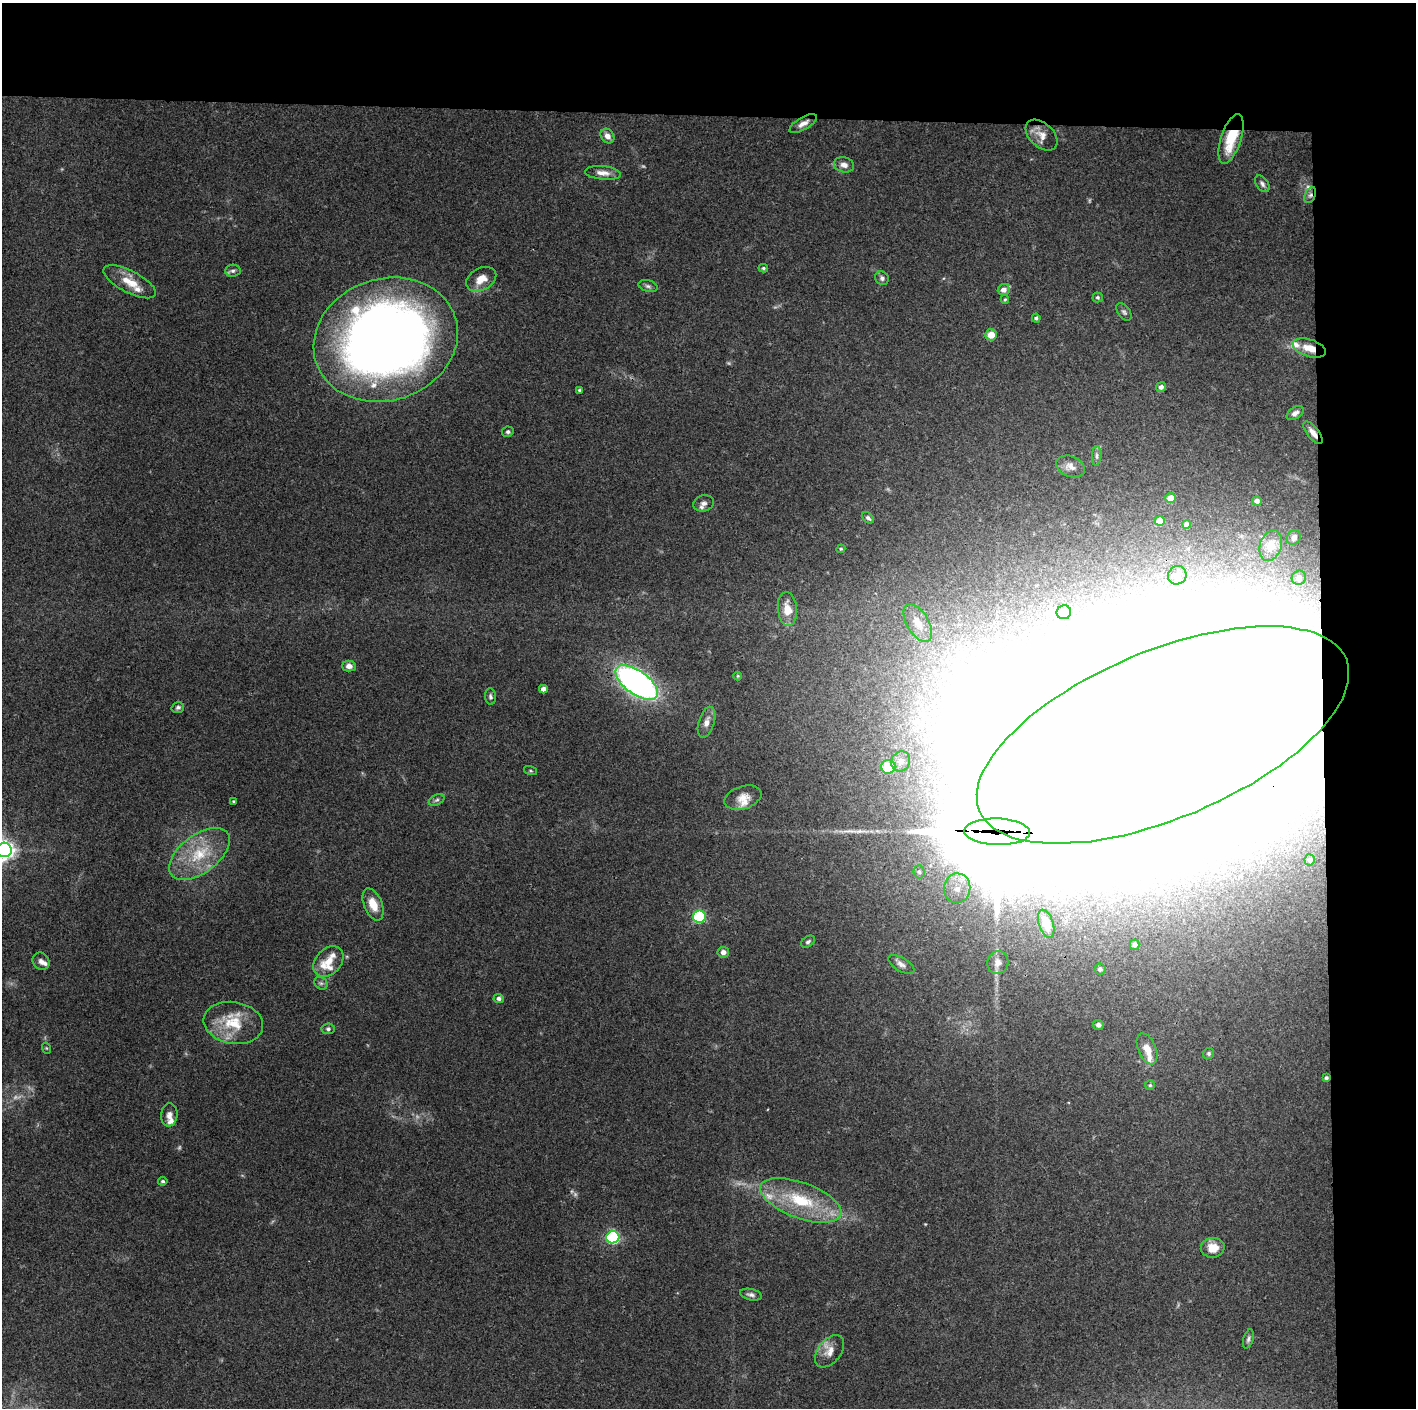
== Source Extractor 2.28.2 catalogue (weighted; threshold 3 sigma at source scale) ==
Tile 3 of 3 x 3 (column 3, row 1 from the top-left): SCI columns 2830-4243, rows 2813-4218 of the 4243 x 4223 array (HDU 1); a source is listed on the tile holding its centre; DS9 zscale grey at full resolution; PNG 1418 x 1410 px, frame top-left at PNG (2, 3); each listed source drawn as its Kron ellipse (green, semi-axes under 4 px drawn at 4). Shown black and unused: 14% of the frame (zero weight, under 3 of 4 exposures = <1% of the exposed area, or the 3 px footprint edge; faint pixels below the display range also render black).
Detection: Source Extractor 2.28.2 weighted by HDU 2 'WHT'; one run over the whole footprint, this tile lists its part. Background 0.0727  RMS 0.0055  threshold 0.0245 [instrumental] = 3 sigma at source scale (4.5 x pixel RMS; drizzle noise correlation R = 1.50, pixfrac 1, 0.05/0.05 arcsec/px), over >= 5 px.
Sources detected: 122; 7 too faint to see at this stretch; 13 inside a brighter object's white glare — neither listed nor drawn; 10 inside a brighter listed object's ellipse — not listed separately; the other 92 listed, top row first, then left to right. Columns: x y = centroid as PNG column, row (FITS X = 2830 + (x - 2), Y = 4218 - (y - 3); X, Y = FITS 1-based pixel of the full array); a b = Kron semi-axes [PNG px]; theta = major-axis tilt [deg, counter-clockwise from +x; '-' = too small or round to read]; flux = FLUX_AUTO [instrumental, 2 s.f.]
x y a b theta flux
803 124 15 6 30 3.4
1042 135 18 12 -43 5.7
607 136 8 6 -51 3.4
1231 139 26 10 72 19
844 165 10 7 -13 3.1
603 173 18 7 -6 4.3
1262 184 9 6 -55 1.7
1310 195 8 5 68 1.8
763 268 5 4 - 0.82
233 271 8 6 5 1.4
882 278 7 6 - 1.6
481 279 16 11 29 7.3
130 282 29 11 -27 10
648 286 9 5 -15 1.6
1004 290 6 5 - 3.3
1098 297 5 5 - 0.96
1005 299 4 4 - 0.69
1124 312 10 6 -54 1.4
1036 318 4 4 - 1.1
991 335 6 5 - 7.1
386 340 73 61 19 600
1309 348 17 8 -18 7.7
1161 387 5 4 - 2.3
580 390 3 3 - 0.98
1295 413 9 6 33 2.4
508 432 6 5 - 1.1
1313 433 13 6 -52 4
1097 456 10 5 86 1.6
1070 466 15 10 -21 4.3
1171 498 5 5 - 4.2
1257 501 5 4 - 2
704 503 10 8 15 2.6
868 518 7 4 -42 1.4
1160 521 5 5 - 9.1
1187 525 4 4 - 2.1
1294 538 8 6 60 2.4
1271 546 16 10 70 7.7
841 549 4 4 - 0.64
1177 575 9 9 - 4.9
1299 578 7 7 - 3.2
787 609 17 9 -84 8.3
1064 612 7 7 - 4.6
918 623 21 11 -59 8.4
349 666 6 5 - 3
738 676 4 4 - 0.62
637 683 25 11 -36 220
543 689 4 4 - 2.8
490 697 8 5 -84 1.3
178 708 6 5 - 1.2
706 722 16 8 73 3.9
1163 735 198 84 23 30000
901 761 10 9 - 4.1
888 767 7 7 - 18
531 771 7 3 -19 0.62
743 798 19 11 18 6.1
437 800 8 5 27 1.2
233 801 3 3 - 0.56
997 832 33 13 -2 14000
4 850 7 7 - 360
199 854 35 19 37 25
1310 860 5 5 - 1.3
919 872 6 5 - 1.3
957 888 15 13 83 11
373 904 17 9 -68 8
699 917 6 6 - 70
1046 924 14 7 -72 5.4
808 942 8 5 32 1.2
1135 945 5 5 - 2.2
723 952 5 5 - 2.9
41 961 9 8 - 2.6
328 962 17 12 46 7
998 963 11 10 - 3.8
901 964 15 6 -30 2.7
1100 969 5 5 - 1.6
321 983 7 6 - 1.4
499 998 5 4 - 1.6
233 1023 30 21 -9 21
1098 1025 5 5 - 1.8
328 1029 6 5 - 1.2
46 1048 5 3 - 0.5
1147 1049 16 9 -67 6.1
1209 1053 6 5 - 1
1326 1078 4 3 - 1.1
1150 1085 5 5 - 0.85
169 1115 11 8 84 3.1
163 1181 5 4 - 0.83
801 1200 43 18 -20 33
613 1237 6 6 - 95
1213 1248 12 10 4 8
751 1295 11 5 -13 1.8
1248 1339 10 5 73 1.4
830 1351 18 11 51 6.2
Overlapping masked pixels (flux is a lower limit): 7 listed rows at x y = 803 124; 1231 139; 1310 195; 1309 348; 1313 433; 1163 735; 997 832
Isophote crosses this tile's border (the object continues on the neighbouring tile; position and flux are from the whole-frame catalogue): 1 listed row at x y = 4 850